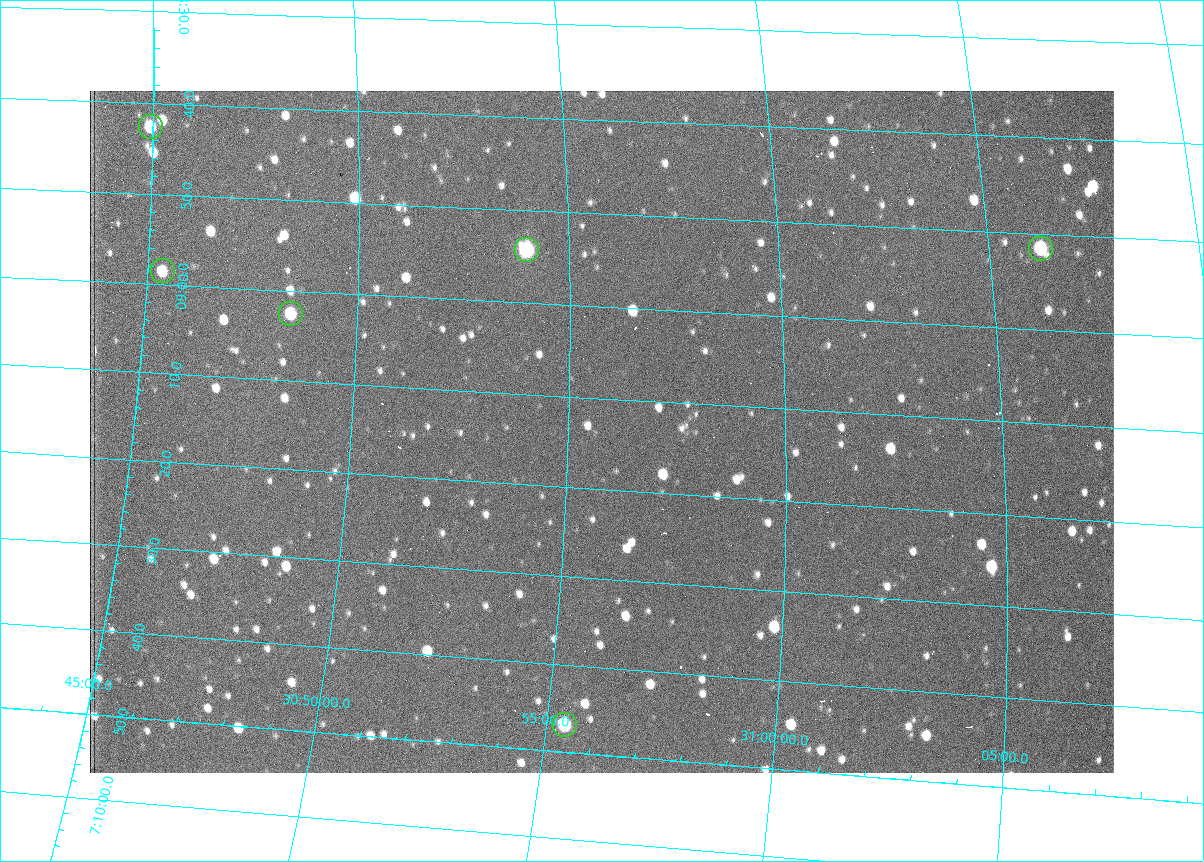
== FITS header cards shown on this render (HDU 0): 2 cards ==
NAXIS1  =                 1024 /fastest changing axis
NAXIS2  =                  682 /next to fastest changing axis

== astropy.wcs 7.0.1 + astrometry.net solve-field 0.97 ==
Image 1024 x 682 px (HDU 0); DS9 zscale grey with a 90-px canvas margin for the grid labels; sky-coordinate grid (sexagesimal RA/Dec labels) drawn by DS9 from the SOLVED WCS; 6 Tycho-2 reference stars matched to detected sources circled (green)
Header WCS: RA---TAN/DEC--TAN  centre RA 07:09:14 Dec +30:56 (107.31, +30.93 deg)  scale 1.43 arcsec/px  FOV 24.4' x 16.3'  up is -93 deg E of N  parity flipped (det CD > 0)
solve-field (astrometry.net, Tycho-2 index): VERIFIED the header's WCS against the Tycho-2 star catalogue (6 matches, 0 conflicts) and refined it, rather than solving blind
Solved WCS: RA---TAN-SIP/DEC--TAN-SIP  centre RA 07:09:14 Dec +30:56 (107.31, +30.93 deg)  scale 1.38 x 1.42 arcsec/px (non-square pixels)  FOV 23.6' x 16.1'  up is -91 deg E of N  parity flipped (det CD > 0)
The solver's refit moves the header's centre by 15 arcsec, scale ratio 0.967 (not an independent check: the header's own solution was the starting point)
Tycho-2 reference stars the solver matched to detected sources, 6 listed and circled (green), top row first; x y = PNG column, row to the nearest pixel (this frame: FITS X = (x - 90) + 1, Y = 682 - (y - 91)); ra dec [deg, ICRS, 3 dp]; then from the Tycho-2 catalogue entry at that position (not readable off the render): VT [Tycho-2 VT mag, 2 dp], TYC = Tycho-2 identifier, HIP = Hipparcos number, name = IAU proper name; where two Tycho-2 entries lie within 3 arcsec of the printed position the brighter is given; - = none
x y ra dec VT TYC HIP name
151 127 107.177 +30.749 11.91 2438-477-1 - -
1041 249 107.215 +31.104 11.64 2438-821-1 - -
527 250 107.226 +30.900 10.76 2438-883-1 - -
163 271 107.244 +30.756 12.13 2438-718-1 - -
291 314 107.261 +30.807 12.26 2438-856-1 - -
565 725 107.445 +30.924 11.38 2438-1056-1 - -